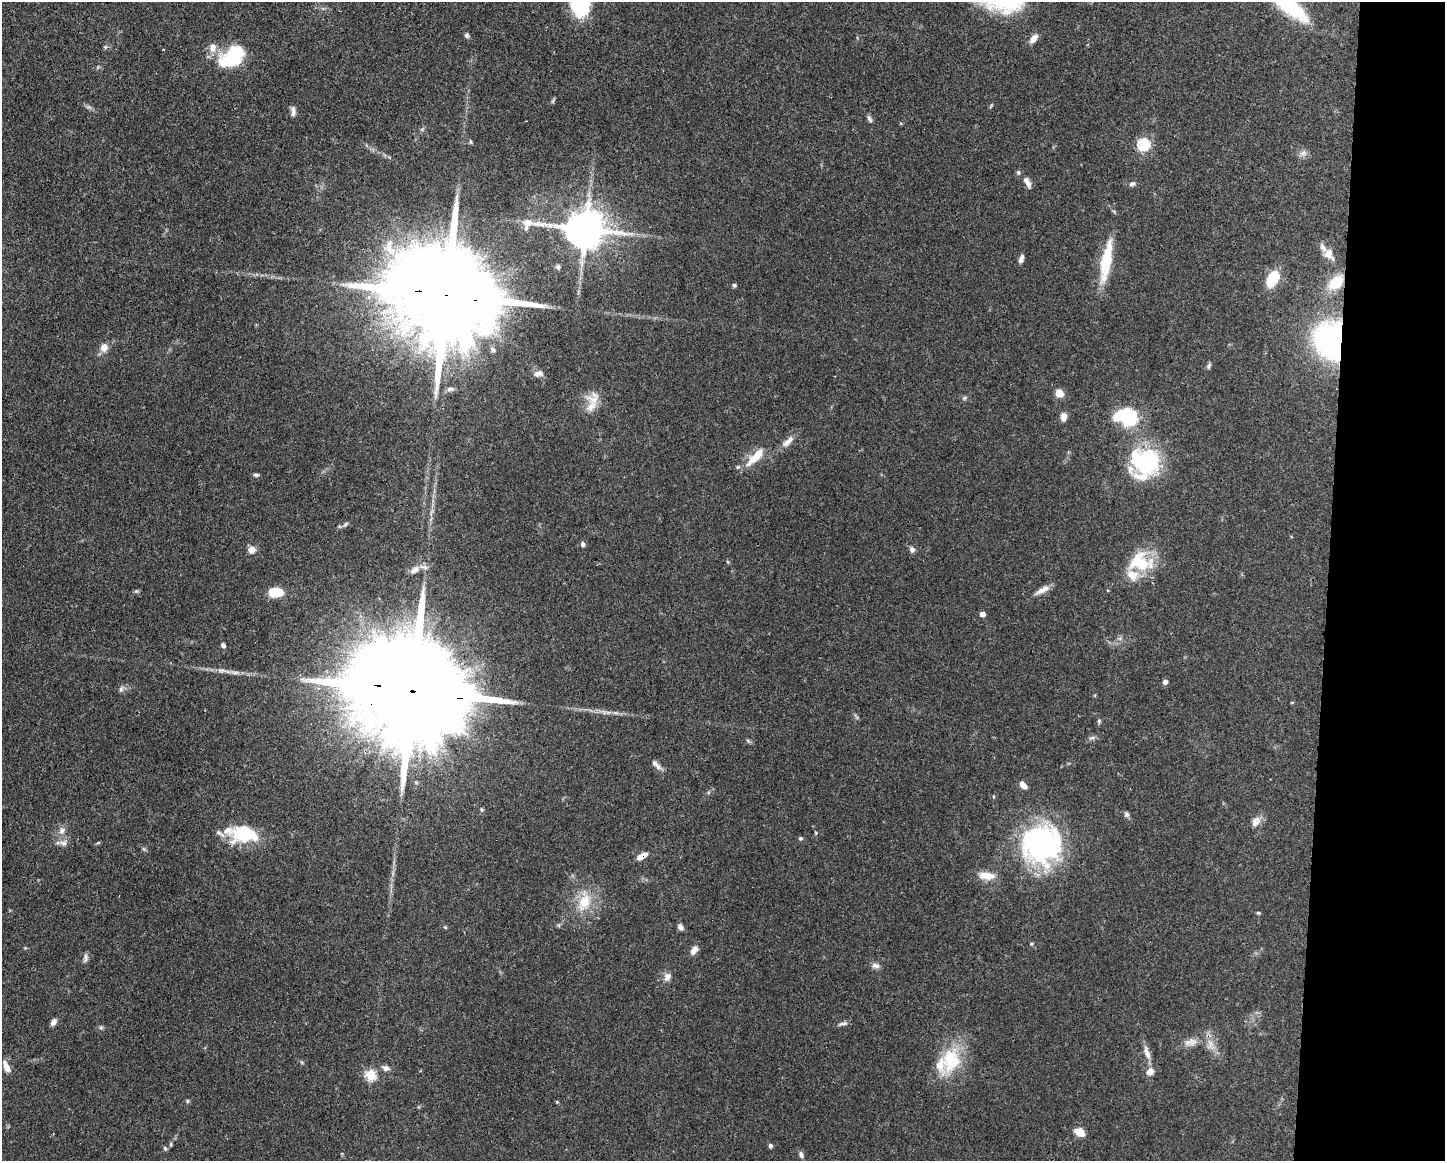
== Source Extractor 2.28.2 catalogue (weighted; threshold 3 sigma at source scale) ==
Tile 9 of 3 x 4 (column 3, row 3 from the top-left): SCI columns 3001-4443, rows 1167-2325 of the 4667 x 4651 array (HDU 1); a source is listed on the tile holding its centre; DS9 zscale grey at full resolution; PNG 1447 x 1163 px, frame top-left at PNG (2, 2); no overlay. Shown black and unused: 8% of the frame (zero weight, under 3 of 4 exposures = <1% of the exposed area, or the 3 px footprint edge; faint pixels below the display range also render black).
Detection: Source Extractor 2.28.2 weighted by HDU 2 'WHT'; one run over the whole footprint, this tile lists its part. Background 0.0413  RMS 0.0027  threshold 0.0123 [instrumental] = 3 sigma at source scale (4.5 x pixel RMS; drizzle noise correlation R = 1.50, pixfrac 1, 0.05/0.05 arcsec/px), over >= 5 px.
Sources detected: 110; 14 inside a brighter listed object's ellipse — not listed separately; the other 96 listed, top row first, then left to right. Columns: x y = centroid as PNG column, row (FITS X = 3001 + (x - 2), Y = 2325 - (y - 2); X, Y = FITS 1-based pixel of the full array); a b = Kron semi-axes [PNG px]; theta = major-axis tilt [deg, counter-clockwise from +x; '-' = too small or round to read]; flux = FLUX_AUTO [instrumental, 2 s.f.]
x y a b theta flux
1288 5 46 13 -39 27
467 35 7 5 -76 0.58
1033 38 10 6 52 2.2
105 47 6 4 46 0.44
232 57 33 21 34 15
553 101 9 3 57 0.41
293 111 13 5 -87 1.1
869 119 11 5 -65 0.74
470 142 7 3 -82 0.36
1143 144 6 6 - 34
1303 153 11 7 29 1.2
1018 172 6 5 - 0.52
1028 184 9 7 -64 1.2
1132 184 8 6 18 0.86
585 229 14 10 -5 1000
390 247 26 13 -72 5.5
1329 254 15 10 -52 3.2
1021 258 10 5 73 1.2
1106 261 55 12 80 11
558 267 7 6 - 0.59
1273 279 12 8 60 13
1336 283 20 12 44 7.5
734 285 5 5 - 0.44
445 295 40 21 -10 11000
1332 340 34 29 -74 68
104 347 9 8 - 2.3
493 349 8 6 -45 0.79
1209 366 8 5 62 0.62
540 373 12 7 -47 1.2
450 389 10 5 0 0.79
1059 393 8 7 - 3.1
964 398 8 5 28 0.53
591 406 22 13 58 4.2
1126 416 26 19 -11 15
1063 417 11 8 83 1.4
787 443 16 9 48 2
757 455 28 10 43 5.1
1147 462 30 25 56 32
256 475 7 4 -2 0.54
345 524 9 3 45 0.49
583 544 7 5 -79 0.68
912 549 7 6 - 1.1
252 550 10 9 - 1.5
1141 562 26 20 -8 14
414 570 14 7 33 1.7
1043 590 21 6 29 2.2
136 591 6 5 - 0.44
275 592 15 10 3 5.3
982 614 4 4 - 1.9
223 645 6 5 - 0.69
223 671 26 5 -7 2.4
1165 682 5 4 - 1.4
121 689 9 5 75 0.73
413 691 49 23 -9 14000
616 713 8 4 -1 0.72
1099 721 7 5 90 0.48
1092 738 11 4 19 0.71
655 763 12 7 -36 1.3
1023 785 9 5 -44 1.9
481 810 6 5 - 0.43
1126 814 7 6 - 0.69
1256 821 15 11 51 2
62 831 10 8 69 1.5
816 833 5 4 - 0.27
244 834 33 19 -9 14
800 838 4 4 - 0.56
63 843 11 9 -8 1.5
1041 844 43 41 29 53
144 849 6 4 -70 0.44
642 856 13 6 31 2.3
987 875 20 9 -6 3.7
584 902 26 16 66 7.3
1258 913 5 4 - 0.35
445 927 5 4 - 0.31
680 927 8 6 -48 1.1
1031 944 5 4 - 0.35
694 950 11 6 59 1.9
85 958 12 5 77 0.92
875 966 11 7 -11 1.2
667 977 12 9 63 1.7
53 1022 8 6 57 1.2
843 1024 14 5 9 0.9
101 1027 6 4 19 0.44
1192 1042 13 11 31 2.1
1210 1045 15 10 -81 2.7
1147 1053 20 7 -72 2.2
951 1060 39 25 69 14
6 1067 14 6 -64 2.5
386 1068 9 7 -10 1.3
371 1075 6 5 - 18
187 1101 5 4 - 0.4
557 1102 5 3 - 0.28
1080 1132 11 8 -34 2.9
770 1146 5 5 - 0.67
165 1148 7 5 -70 0.44
801 1155 8 6 -62 0.87
Overlapping masked pixels (flux is a lower limit): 4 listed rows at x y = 445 295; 1332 340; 413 691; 642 856
Isophote crosses this tile's border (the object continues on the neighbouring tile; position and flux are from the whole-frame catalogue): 1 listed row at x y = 1288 5